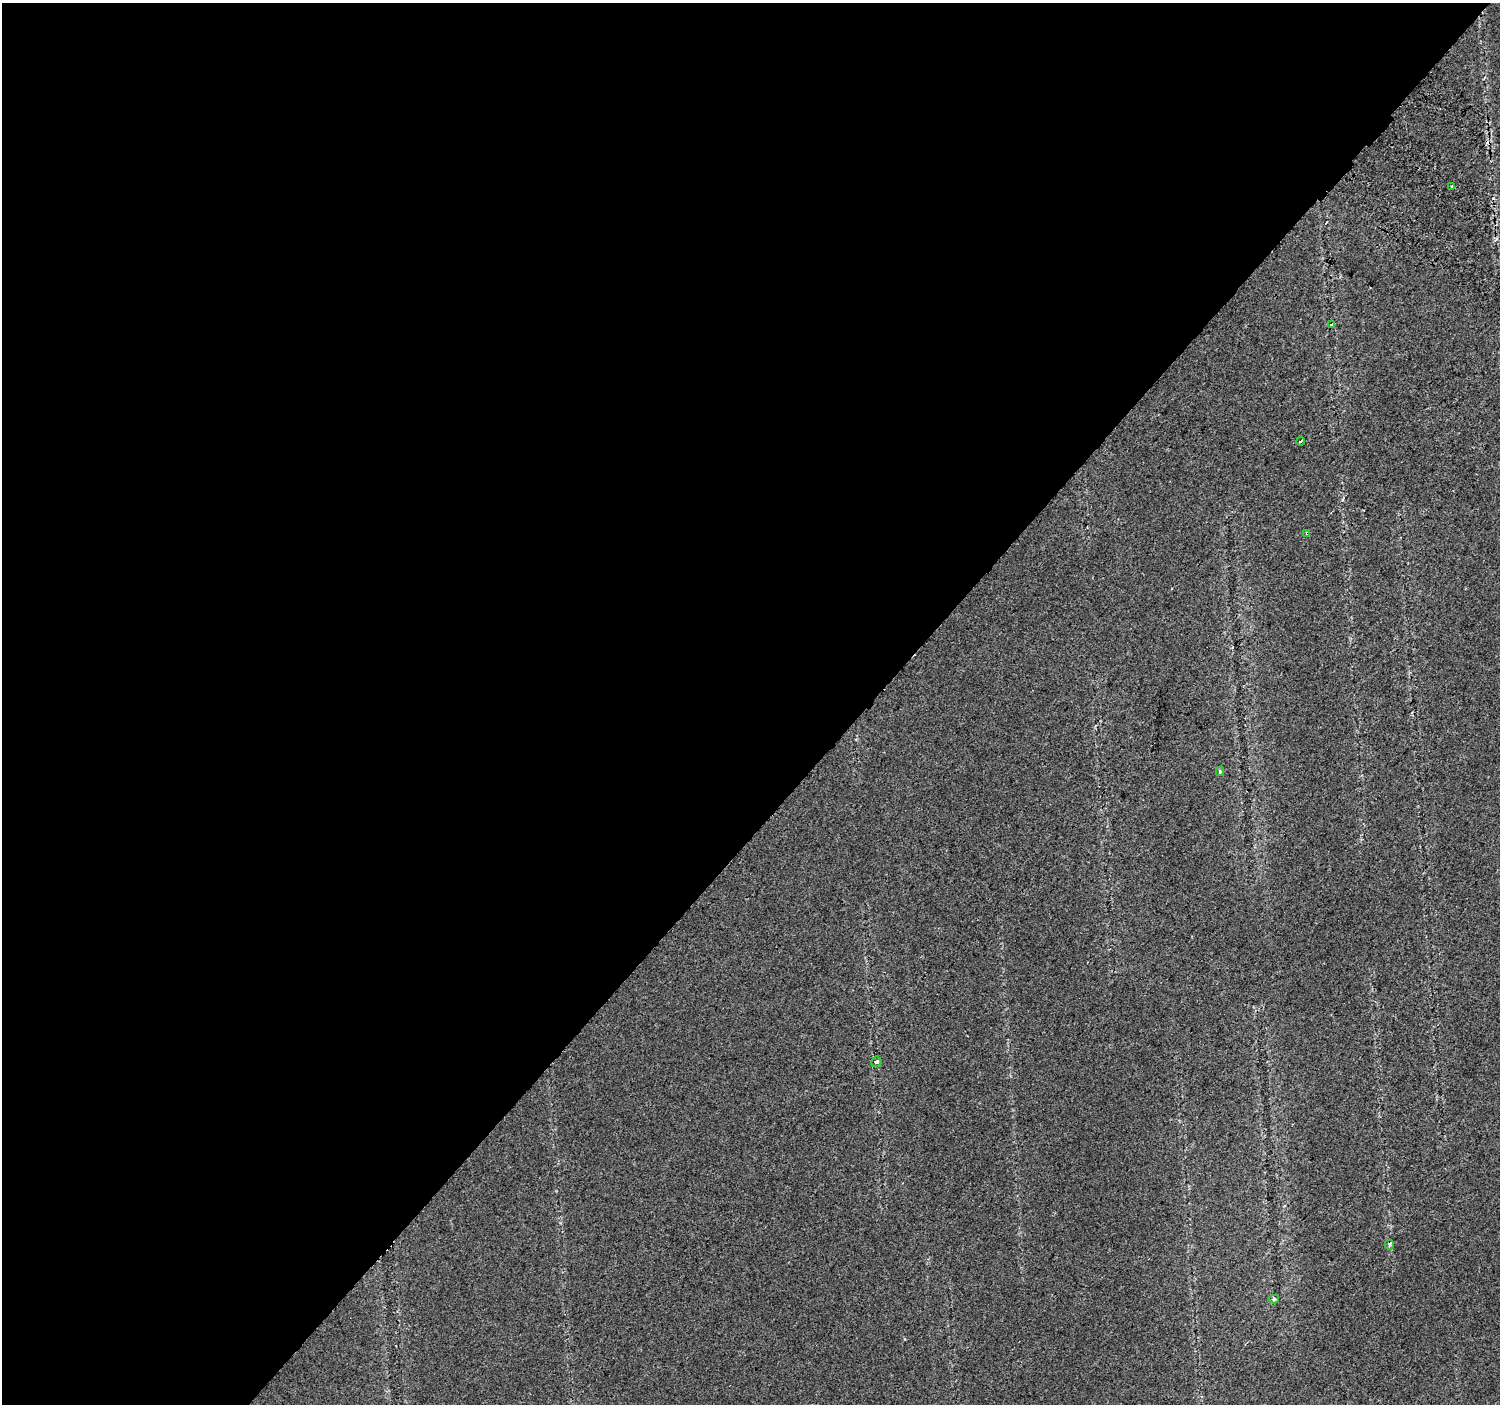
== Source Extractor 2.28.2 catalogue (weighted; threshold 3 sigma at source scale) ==
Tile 5 of 4 x 4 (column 1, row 2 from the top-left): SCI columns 40-1537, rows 3025-4426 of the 6078 x 6115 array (HDU 1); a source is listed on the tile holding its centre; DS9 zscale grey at full resolution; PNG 1502 x 1406 px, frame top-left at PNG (2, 3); each listed source drawn as its Kron ellipse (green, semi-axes under 4 px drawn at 4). Shown black and unused: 58% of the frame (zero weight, under 2 of 3 exposures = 3% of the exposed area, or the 3 px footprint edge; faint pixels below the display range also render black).
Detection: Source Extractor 2.28.2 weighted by HDU 2 'WHT'; one run over the whole footprint, this tile lists its part. Background 0.022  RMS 0.007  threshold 0.0316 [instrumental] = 3 sigma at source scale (4.5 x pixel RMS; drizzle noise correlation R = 1.50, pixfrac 1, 0.0396/0.0396 arcsec/px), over >= 5 px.
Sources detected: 10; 2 cosmic-ray / hot-pixel residue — neither listed nor drawn; the other 8 listed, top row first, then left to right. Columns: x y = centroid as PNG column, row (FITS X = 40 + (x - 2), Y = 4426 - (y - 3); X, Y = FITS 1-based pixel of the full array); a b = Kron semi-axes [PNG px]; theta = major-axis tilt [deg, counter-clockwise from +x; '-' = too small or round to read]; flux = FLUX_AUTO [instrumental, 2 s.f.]
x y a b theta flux
1452 187 3 2 - 1.1
1331 325 4 4 - 2.5
1301 441 4 3 - 35
1307 533 3 3 - 3.1
1220 772 4 3 - 1.3
876 1062 5 5 - 1.5
1389 1245 5 4 - 1
1274 1299 5 4 - 1.2
Overlapping masked pixels (flux is a lower limit): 2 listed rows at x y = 1331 325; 1307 533